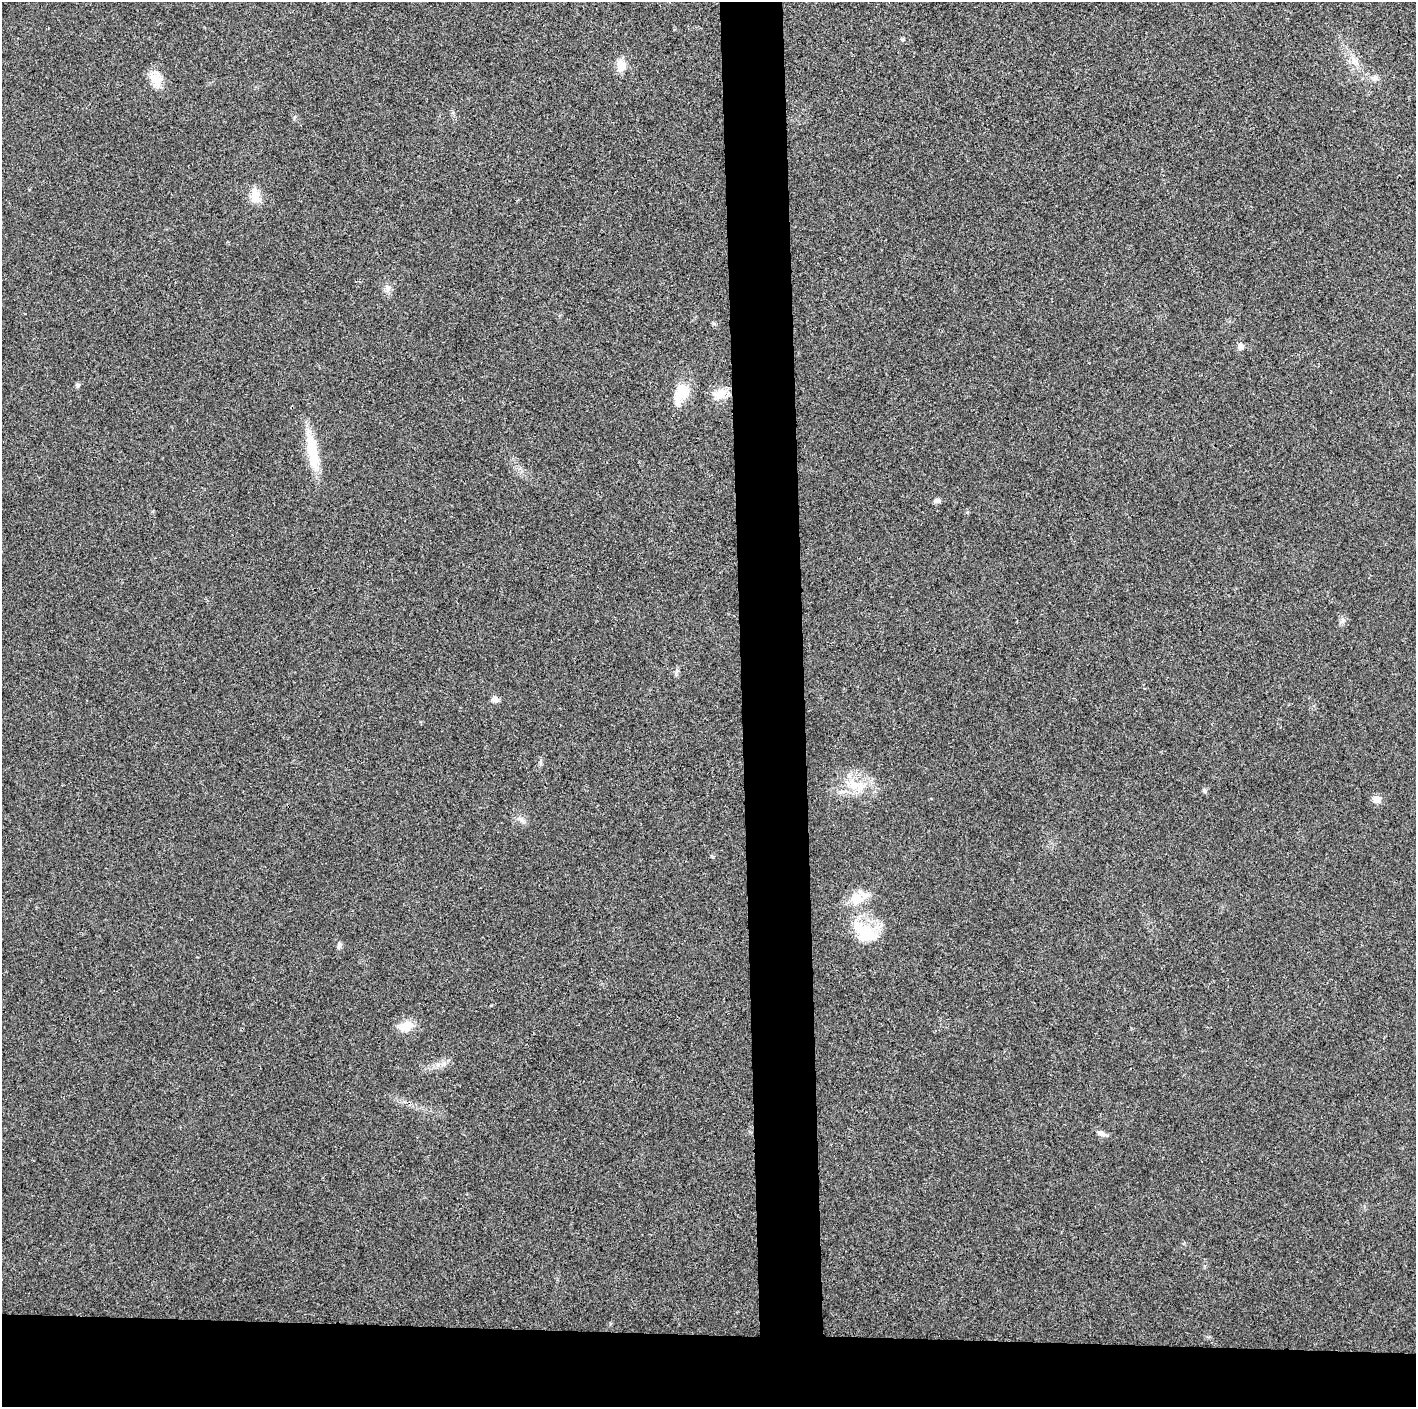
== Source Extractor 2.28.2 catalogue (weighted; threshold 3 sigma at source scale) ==
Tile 8 of 3 x 3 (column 2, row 3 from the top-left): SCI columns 1415-2828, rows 6-1410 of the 4242 x 4224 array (HDU 1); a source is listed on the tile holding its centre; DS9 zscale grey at full resolution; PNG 1418 x 1409 px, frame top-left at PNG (2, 2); no overlay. Shown black and unused: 9% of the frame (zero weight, under 3 of 4 exposures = <1% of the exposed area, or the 3 px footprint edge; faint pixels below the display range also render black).
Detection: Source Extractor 2.28.2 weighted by HDU 2 'WHT'; one run over the whole footprint, this tile lists its part. Background 0.0231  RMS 0.0056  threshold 0.0254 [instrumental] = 3 sigma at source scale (4.5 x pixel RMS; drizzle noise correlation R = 1.50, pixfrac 1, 0.05/0.05 arcsec/px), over >= 5 px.
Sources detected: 22; all 22 listed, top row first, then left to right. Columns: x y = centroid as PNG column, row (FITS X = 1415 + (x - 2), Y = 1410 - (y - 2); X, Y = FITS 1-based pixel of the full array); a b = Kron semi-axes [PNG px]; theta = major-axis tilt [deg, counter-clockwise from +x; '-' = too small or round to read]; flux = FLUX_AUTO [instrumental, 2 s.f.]
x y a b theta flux
902 39 6 3 -19 0.65
1354 60 11 7 -64 3.4
621 65 13 10 81 6.4
1375 78 9 6 14 1.9
156 79 22 14 -70 7.9
255 195 17 10 -88 7.5
388 288 9 7 -86 2.4
1241 347 8 7 - 2.2
77 385 7 5 -22 0.96
682 391 23 16 -74 12
720 394 18 12 20 7.4
312 454 45 12 -79 20
937 501 12 5 13 1.4
495 699 9 7 0 2.4
854 785 17 14 -6 11
1205 791 6 5 - 1
1377 799 11 9 -37 3
856 899 17 16 - 9.5
866 932 41 17 -32 21
339 945 7 6 - 1.3
406 1027 19 13 19 7.6
1101 1133 12 6 -24 2.4
Unlisted compact peaks at least as high as the median listed source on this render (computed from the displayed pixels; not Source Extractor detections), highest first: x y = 1343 620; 967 512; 491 1005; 676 673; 540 762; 294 118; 711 856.